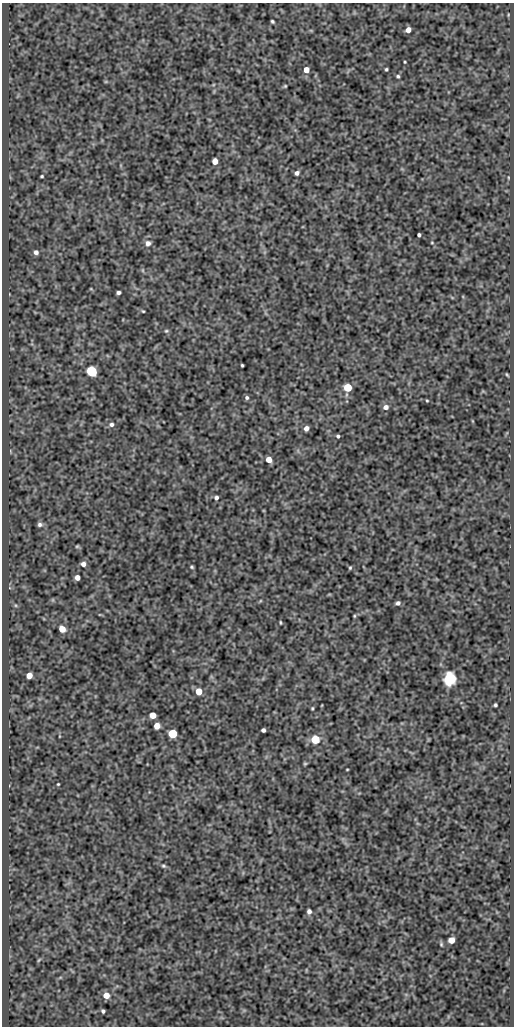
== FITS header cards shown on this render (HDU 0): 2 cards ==
NAXIS1  =                  512
NAXIS2  =                 1024

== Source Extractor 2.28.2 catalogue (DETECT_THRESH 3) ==
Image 512 x 1024 px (HDU 0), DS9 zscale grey, 1 PNG px = 1 image px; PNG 516 x 1028 px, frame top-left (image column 1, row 1024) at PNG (2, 3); no overlay
Background 91.2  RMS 0.6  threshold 1.79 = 3 sigma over >= 5 px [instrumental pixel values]
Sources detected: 59; all 59 listed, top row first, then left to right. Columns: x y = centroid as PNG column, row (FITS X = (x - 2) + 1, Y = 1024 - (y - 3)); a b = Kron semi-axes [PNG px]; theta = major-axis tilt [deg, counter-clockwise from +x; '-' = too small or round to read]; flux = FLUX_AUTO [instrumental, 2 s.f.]
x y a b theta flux
272 21 4 3 - 58
408 30 5 4 - 270
405 62 3 2 - 35
386 69 3 3 - 51
306 70 5 5 - 370
398 76 4 4 - 61
285 86 3 3 - 42
215 161 5 4 - 420
297 173 5 4 - 110
42 176 3 3 - 46
419 235 4 3 - 71
148 243 8 7 - 190
432 243 5 3 - 34
36 252 5 5 - 130
118 292 4 3 - 100
143 311 3 2 - 36
166 331 5 5 - 55
242 365 3 3 - 46
91 371 6 5 - 4800
507 375 5 2 - 41
348 387 5 5 - 1500
247 398 6 5 - 81
427 401 4 3 - 34
386 407 6 6 - 160
111 424 6 5 - 110
306 428 5 4 - 190
338 436 3 3 - 63
269 459 5 5 - 410
216 497 5 5 - 100
40 524 7 6 - 110
77 546 4 3 - 46
83 564 5 5 - 180
192 567 4 3 - 48
350 568 4 3 - 47
77 577 4 4 - 250
398 603 5 4 - 110
354 616 4 4 - 38
280 622 4 2 - 38
62 629 5 5 - 540
29 675 5 5 - 410
450 679 13 11 84 790
199 691 5 5 - 690
495 705 3 3 - 60
312 708 3 2 - 40
153 715 5 5 - 580
157 726 5 5 - 360
263 730 4 4 - 100
173 734 5 5 - 2700
315 739 5 5 - 1700
305 764 6 3 1 40
347 769 3 2 - 30
58 784 3 2 - 35
163 866 6 4 -20 63
309 911 5 5 - 130
451 940 5 5 - 420
441 944 5 4 - 48
39 960 7 3 53 45
106 995 6 5 - 400
103 1011 4 3 - 76